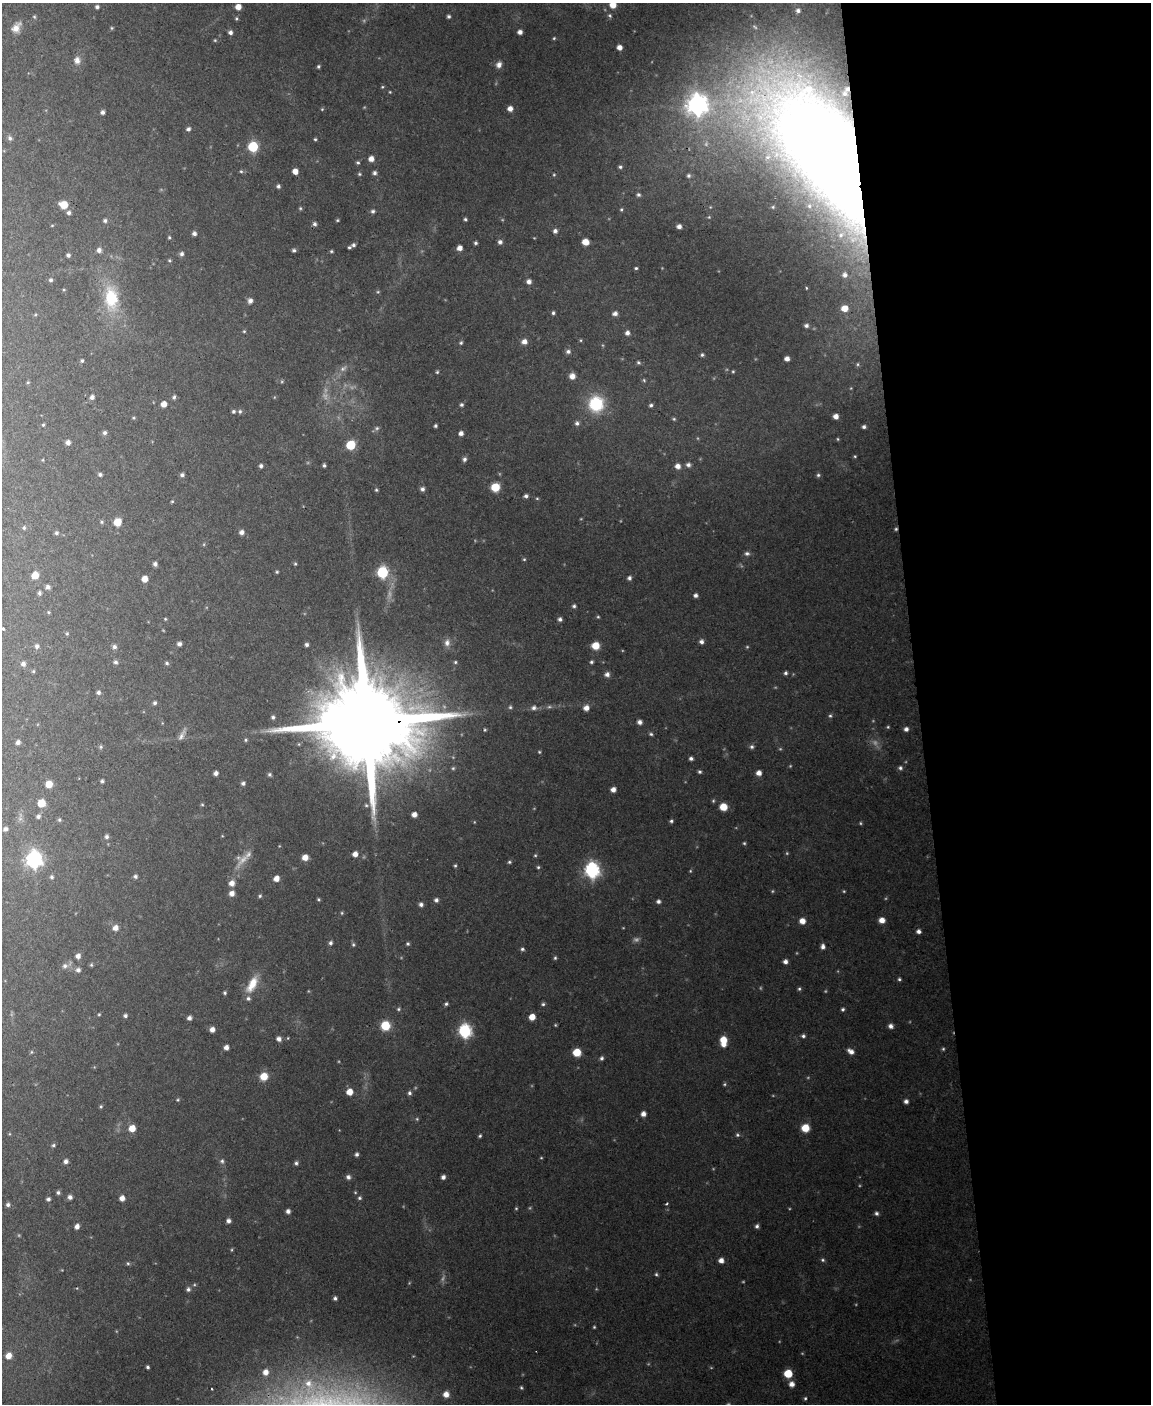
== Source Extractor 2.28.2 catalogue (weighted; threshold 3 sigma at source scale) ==
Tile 8 of 4 x 3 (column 4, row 2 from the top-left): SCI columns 3448-4596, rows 1642-3043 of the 4596 x 4572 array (HDU 1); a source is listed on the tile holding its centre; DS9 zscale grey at full resolution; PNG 1153 x 1406 px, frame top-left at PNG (2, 3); no overlay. Shown black and unused: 20% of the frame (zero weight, under 2 of 3 exposures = <1% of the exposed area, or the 3 px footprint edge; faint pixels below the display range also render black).
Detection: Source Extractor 2.28.2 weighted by HDU 2 'WHT'; one run over the whole footprint, this tile lists its part. Background 0.11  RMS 0.0071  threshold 0.0321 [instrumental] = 3 sigma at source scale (4.5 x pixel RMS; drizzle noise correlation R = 1.50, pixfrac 1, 0.05/0.05 arcsec/px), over >= 5 px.
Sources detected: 349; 26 too faint to see at this stretch — not listed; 3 inside a brighter listed object's ellipse — not listed separately; the other 320 listed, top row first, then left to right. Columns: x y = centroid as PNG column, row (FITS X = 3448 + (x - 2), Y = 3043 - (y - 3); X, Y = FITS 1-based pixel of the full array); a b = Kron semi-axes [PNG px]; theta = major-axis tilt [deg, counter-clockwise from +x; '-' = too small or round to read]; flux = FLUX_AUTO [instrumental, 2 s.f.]
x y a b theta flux
613 5 6 6 - 8.8
97 7 4 4 - 2
238 7 5 5 - 6.4
798 10 6 6 - 2.8
449 16 4 4 - 1.6
34 17 5 4 - 1
236 19 5 4 - 1
16 27 16 10 55 7.3
112 28 5 4 - 0.9
230 32 5 5 - 2.4
520 32 4 4 - 3.5
554 38 4 4 - 0.87
215 40 5 4 - 0.85
619 47 5 4 - 4.7
77 60 10 9 - 4.6
499 65 8 7 - 3.6
318 66 4 4 - 1.3
382 87 4 4 - 0.84
390 92 3 3 - 0.64
697 104 9 8 - 490
510 108 5 5 - 4.6
322 109 5 4 - 0.81
102 112 4 4 - 2.3
188 129 5 5 - 2.2
10 138 6 6 - 2.2
315 139 4 3 - 1
253 146 6 6 - 54
823 155 174 68 -53 1300
371 159 6 5 - 4.6
358 163 5 4 - 1.2
620 167 5 4 - 1.4
241 171 5 4 - 1
295 171 5 5 - 6
375 173 5 5 - 2.1
359 174 5 4 - 1
554 175 4 4 - 0.77
689 176 6 6 - 1.8
278 186 5 4 - 1.8
638 195 5 5 - 1.8
64 205 7 6 - 13
300 208 5 4 - 1.1
621 209 5 4 - 1
373 211 5 5 - 1.7
69 213 5 5 - 2.2
709 217 5 4 - 0.95
465 219 4 3 - 1.2
337 220 4 3 - 0.84
105 221 5 5 - 1.8
314 224 6 5 - 2
679 226 5 5 - 3.4
555 231 5 4 - 2.6
194 233 5 4 - 2.5
169 237 4 4 - 0.88
500 242 5 5 - 2.6
585 242 6 5 - 7.2
475 243 4 3 - 1.3
353 245 5 4 - 1.7
349 247 3 3 - 1.1
460 248 5 5 - 4.3
99 250 5 5 - 2.9
294 250 5 4 - 1.7
331 251 4 3 - 1
182 254 6 5 - 2.2
68 255 4 4 - 1.9
169 260 5 4 - 0.93
636 268 4 3 - 1.1
845 275 8 8 - 4.3
51 280 5 5 - 1.5
529 281 5 5 - 3.5
378 292 5 4 - 0.89
111 298 25 14 -85 33
250 301 7 6 - 2.7
844 308 7 6 - 9
553 313 4 4 - 1.4
615 313 6 5 - 2.9
806 326 6 5 - 2.2
244 331 4 4 - 0.83
627 333 6 5 - 3
581 340 5 3 - 0.71
524 341 6 6 - 4.4
461 343 5 4 - 1.2
568 351 6 5 - 2.3
702 355 5 5 - 1.4
787 359 5 5 - 3.7
82 361 5 4 - 1.3
638 362 5 5 - 1.3
858 364 5 3 - 0.87
733 371 4 4 - 0.86
437 372 4 4 - 1
572 376 6 6 - 5
644 380 6 4 -46 1
28 382 5 4 - 0.89
92 397 5 5 - 2.8
174 397 6 4 61 1.5
164 404 5 5 - 6.2
596 404 11 11 - 50
461 405 5 4 - 1.6
651 405 5 4 - 1.6
233 411 5 5 - 1.5
240 411 6 5 - 1.7
836 416 5 4 - 4.6
133 418 4 4 - 0.8
674 419 5 4 - 1
577 423 6 5 - 2.2
43 425 4 4 - 0.94
435 426 3 3 - 1.4
864 427 5 4 - 2
377 428 7 5 16 1.6
105 433 5 5 - 2
461 433 5 4 - 3.4
838 439 4 4 - 0.8
68 442 5 5 - 3.3
351 445 6 5 - 37
855 456 4 3 - 0.81
464 459 6 5 - 2
43 460 5 3 - 0.62
324 465 4 3 - 1.5
688 465 5 5 - 2.3
261 466 5 4 - 1.9
678 466 6 6 - 4.2
100 474 5 4 - 1.7
182 475 5 4 - 1.9
818 475 5 5 - 1.4
495 487 6 6 - 17
422 489 5 5 - 2.4
376 490 5 4 - 1
526 496 4 4 - 1.9
537 498 5 3 - 0.77
172 501 4 3 - 0.83
101 522 5 5 - 1.2
117 522 6 6 - 13
24 528 5 4 - 1.2
896 529 4 4 - 1.1
242 532 5 5 - 3.3
56 533 5 5 - 1.6
747 553 7 6 - 2
524 559 5 4 - 0.86
155 564 4 4 - 2.3
295 564 5 4 - 0.92
277 572 4 3 - 0.88
382 572 6 6 - 80
35 575 6 5 - 11
629 578 5 5 - 2
145 579 5 5 - 7.8
48 587 5 5 - 2.3
39 593 4 4 - 1.7
695 595 5 5 - 2.3
574 606 5 5 - 1.5
48 612 4 4 - 0.83
598 617 4 4 - 0.85
165 619 4 4 - 0.75
560 619 4 4 - 2.2
3 628 3 3 - 1.7
67 634 4 4 - 0.93
701 642 5 5 - 2.5
447 643 9 8 - 3.8
179 644 5 4 - 2.6
307 645 4 3 - 1.7
37 646 6 5 - 2.1
595 646 7 6 - 12
114 647 6 6 - 2.2
115 662 5 5 - 2
455 662 5 4 - 1
591 662 5 4 - 1.3
167 663 5 5 - 1.4
23 664 5 5 - 2.9
33 671 4 4 - 0.87
786 673 4 4 - 1.6
607 674 6 6 - 3.2
98 692 5 5 - 2
155 703 5 4 - 1.7
510 707 5 5 - 1.2
534 708 8 6 -1 2.8
586 708 6 6 - 4.9
830 716 5 5 - 1.3
273 717 5 5 - 1.6
640 722 5 5 - 2.8
367 723 44 21 2 24000
888 727 4 4 - 0.84
906 729 5 5 - 2.6
651 734 5 4 - 1.3
182 735 20 6 63 4.1
246 740 5 4 - 1.1
18 742 4 4 - 2.6
101 747 5 4 - 1.2
752 747 6 5 - 1.8
539 752 4 4 - 0.83
691 758 4 4 - 2
900 768 5 5 - 1.6
699 772 4 4 - 1.4
216 773 4 4 - 2.8
759 773 5 5 - 4.7
269 774 5 4 - 1.3
102 781 4 4 - 1.4
243 783 4 4 - 1.8
49 784 6 6 - 8.2
613 789 5 4 - 4.2
713 801 5 4 - 0.94
41 803 5 5 - 16
202 805 5 3 - 0.76
366 805 5 4 - 1
723 807 7 6 - 10
414 815 5 4 - 4
38 816 5 4 - 2
59 820 4 4 - 1.1
671 821 4 4 - 1.4
5 829 5 4 - 2.3
107 837 5 5 - 1.8
744 843 4 4 - 0.97
355 854 5 5 - 4.5
535 855 5 4 - 0.93
305 857 5 5 - 6.4
34 859 7 7 - 260
243 859 28 8 48 8.9
509 862 5 4 - 1.1
455 865 5 4 - 1.1
538 867 4 4 - 1.1
592 870 7 7 - 200
690 871 4 4 - 0.73
135 876 5 5 - 2
52 877 5 5 - 1.3
276 878 5 5 - 5.8
232 883 7 7 - 4.8
232 893 6 6 - 4.6
260 896 5 4 - 1.2
319 899 4 4 - 0.96
436 900 5 5 - 2.1
658 901 5 5 - 2
421 904 5 5 - 2.3
342 913 5 4 - 0.87
882 920 5 5 - 6.5
802 921 6 6 - 6
115 928 7 6 - 4.8
919 931 5 4 - 2.7
331 943 6 5 - 1.9
353 944 6 4 -76 1.2
408 944 5 4 - 1.3
823 947 5 4 - 2.7
522 949 5 4 - 1.4
78 956 6 5 - 3.6
555 958 5 4 - 1.1
785 962 5 5 - 2.9
91 965 6 4 -69 1.1
65 966 8 7 - 3.2
78 970 6 6 - 2.6
899 979 4 4 - 1.2
252 984 23 10 61 13
799 989 5 4 - 1.2
225 993 4 3 - 1.1
446 1004 5 4 - 1.5
543 1004 5 4 - 1.3
398 1009 6 4 16 1.2
843 1009 4 4 - 1.4
99 1014 4 4 - 0.81
125 1016 5 4 - 1.8
532 1017 5 5 - 8.7
189 1018 4 4 - 2.8
385 1025 7 7 - 19
555 1025 4 4 - 0.79
891 1026 5 5 - 3.3
212 1029 5 5 - 4
465 1031 7 6 - 130
803 1036 5 4 - 1.6
279 1039 5 5 - 3.3
723 1040 7 6 - 10
226 1047 5 5 - 3.6
943 1049 5 4 - 0.99
851 1051 8 5 -32 4.3
31 1052 5 4 - 0.92
577 1052 6 6 - 14
602 1058 5 5 - 1.7
264 1076 7 6 - 12
349 1092 5 5 - 8.9
409 1093 5 5 - 1.8
178 1100 5 4 - 0.99
906 1101 4 4 - 2.8
101 1106 4 3 - 0.96
643 1114 5 4 - 4.1
417 1119 5 5 - 0.92
132 1128 6 6 - 9.4
805 1128 6 6 - 13
737 1135 6 5 - 1.5
480 1136 4 4 - 1.2
53 1145 5 5 - 1.3
357 1154 5 4 - 1.9
541 1158 5 3 - 0.64
66 1161 5 5 - 2.8
222 1161 7 6 - 1.9
296 1163 5 5 - 1.6
348 1177 6 5 - 2.5
443 1177 4 4 - 3
58 1192 5 4 - 1.7
70 1197 5 5 - 2.7
122 1198 5 5 - 4.7
359 1198 5 5 - 1.4
48 1199 5 4 - 1.9
667 1204 3 3 - 1.1
8 1205 5 5 - 2
516 1208 4 4 - 0.79
288 1211 4 4 - 2.7
876 1213 5 4 - 1.8
228 1221 5 5 - 2.7
77 1226 5 4 - 3.8
757 1226 5 4 - 2
721 1260 5 5 - 4.2
823 1260 6 4 -16 1.3
128 1263 5 4 - 1.2
656 1274 5 4 - 1.1
188 1289 6 5 - 2.2
335 1298 4 4 - 1.7
594 1327 3 3 - 0.83
9 1356 8 7 - 7.2
148 1367 4 3 - 1.4
265 1372 7 6 - 5.3
788 1373 5 5 - 25
308 1383 9 9 - 5.7
792 1384 7 6 - 4.4
521 1387 5 4 - 1.1
446 1394 5 5 - 5.3
805 1398 5 4 - 1.1
Overlapping masked pixels (flux is a lower limit): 3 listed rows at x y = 823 155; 896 529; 367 723
Isophote crosses this tile's border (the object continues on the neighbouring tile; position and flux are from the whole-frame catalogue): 2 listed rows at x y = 613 5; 823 155